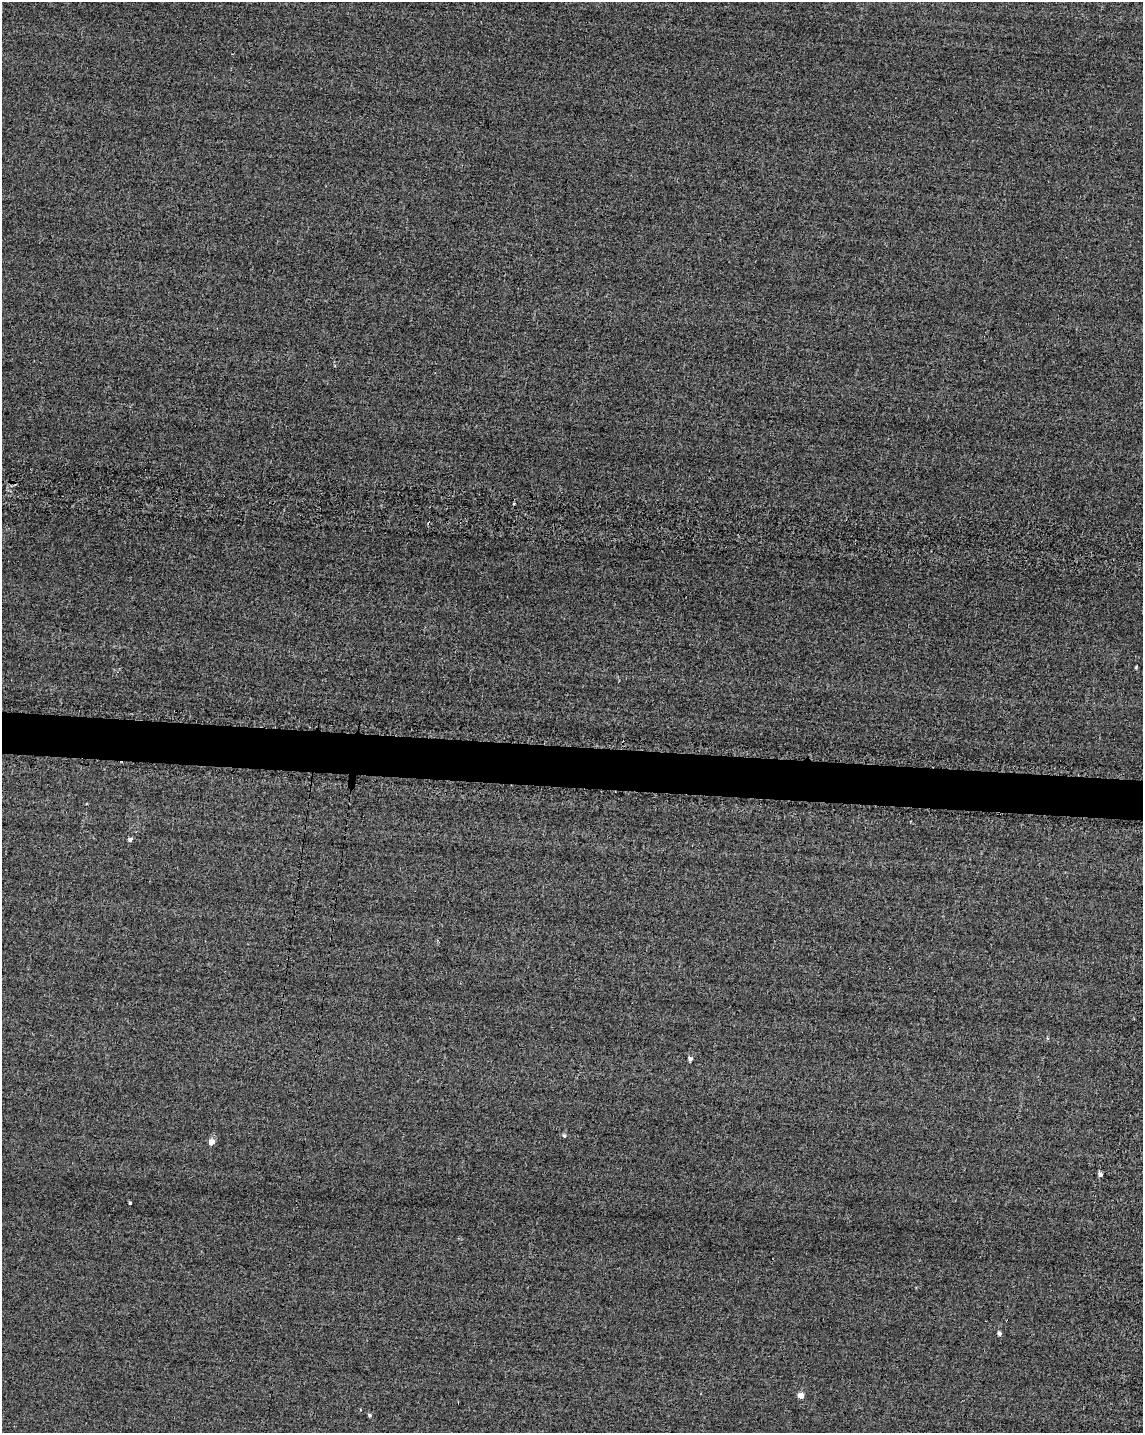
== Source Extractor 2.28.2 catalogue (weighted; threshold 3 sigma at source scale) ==
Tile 6 of 4 x 3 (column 2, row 2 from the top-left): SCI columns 1168-2308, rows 1677-3107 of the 4849 x 4881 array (HDU 1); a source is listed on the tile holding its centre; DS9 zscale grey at full resolution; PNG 1145 x 1435 px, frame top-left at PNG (2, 2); no overlay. Shown black and unused: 3% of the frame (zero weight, under 2 of 3 exposures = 12% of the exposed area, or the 3 px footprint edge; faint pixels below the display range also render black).
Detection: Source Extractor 2.28.2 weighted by HDU 2 'WHT'; one run over the whole footprint, this tile lists its part. Background -0.229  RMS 3.4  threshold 15.2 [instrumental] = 3 sigma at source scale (4.5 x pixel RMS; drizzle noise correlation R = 1.50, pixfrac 1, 0.05/0.05 arcsec/px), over >= 5 px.
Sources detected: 11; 2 cosmic-ray / hot-pixel residue — not listed; the other 9 listed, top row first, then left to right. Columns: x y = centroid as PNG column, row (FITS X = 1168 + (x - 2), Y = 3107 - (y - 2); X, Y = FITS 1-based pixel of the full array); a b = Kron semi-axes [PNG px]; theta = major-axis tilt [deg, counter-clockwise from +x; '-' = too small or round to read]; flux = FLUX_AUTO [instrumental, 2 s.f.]
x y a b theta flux
130 840 4 4 - 1000
690 1059 4 4 - 1100
564 1136 5 4 - 570
212 1142 5 4 - 3500
1100 1174 4 4 - 1300
130 1203 3 3 - 700
999 1333 4 4 - 1200
800 1395 5 4 - 4400
369 1415 3 3 - 680